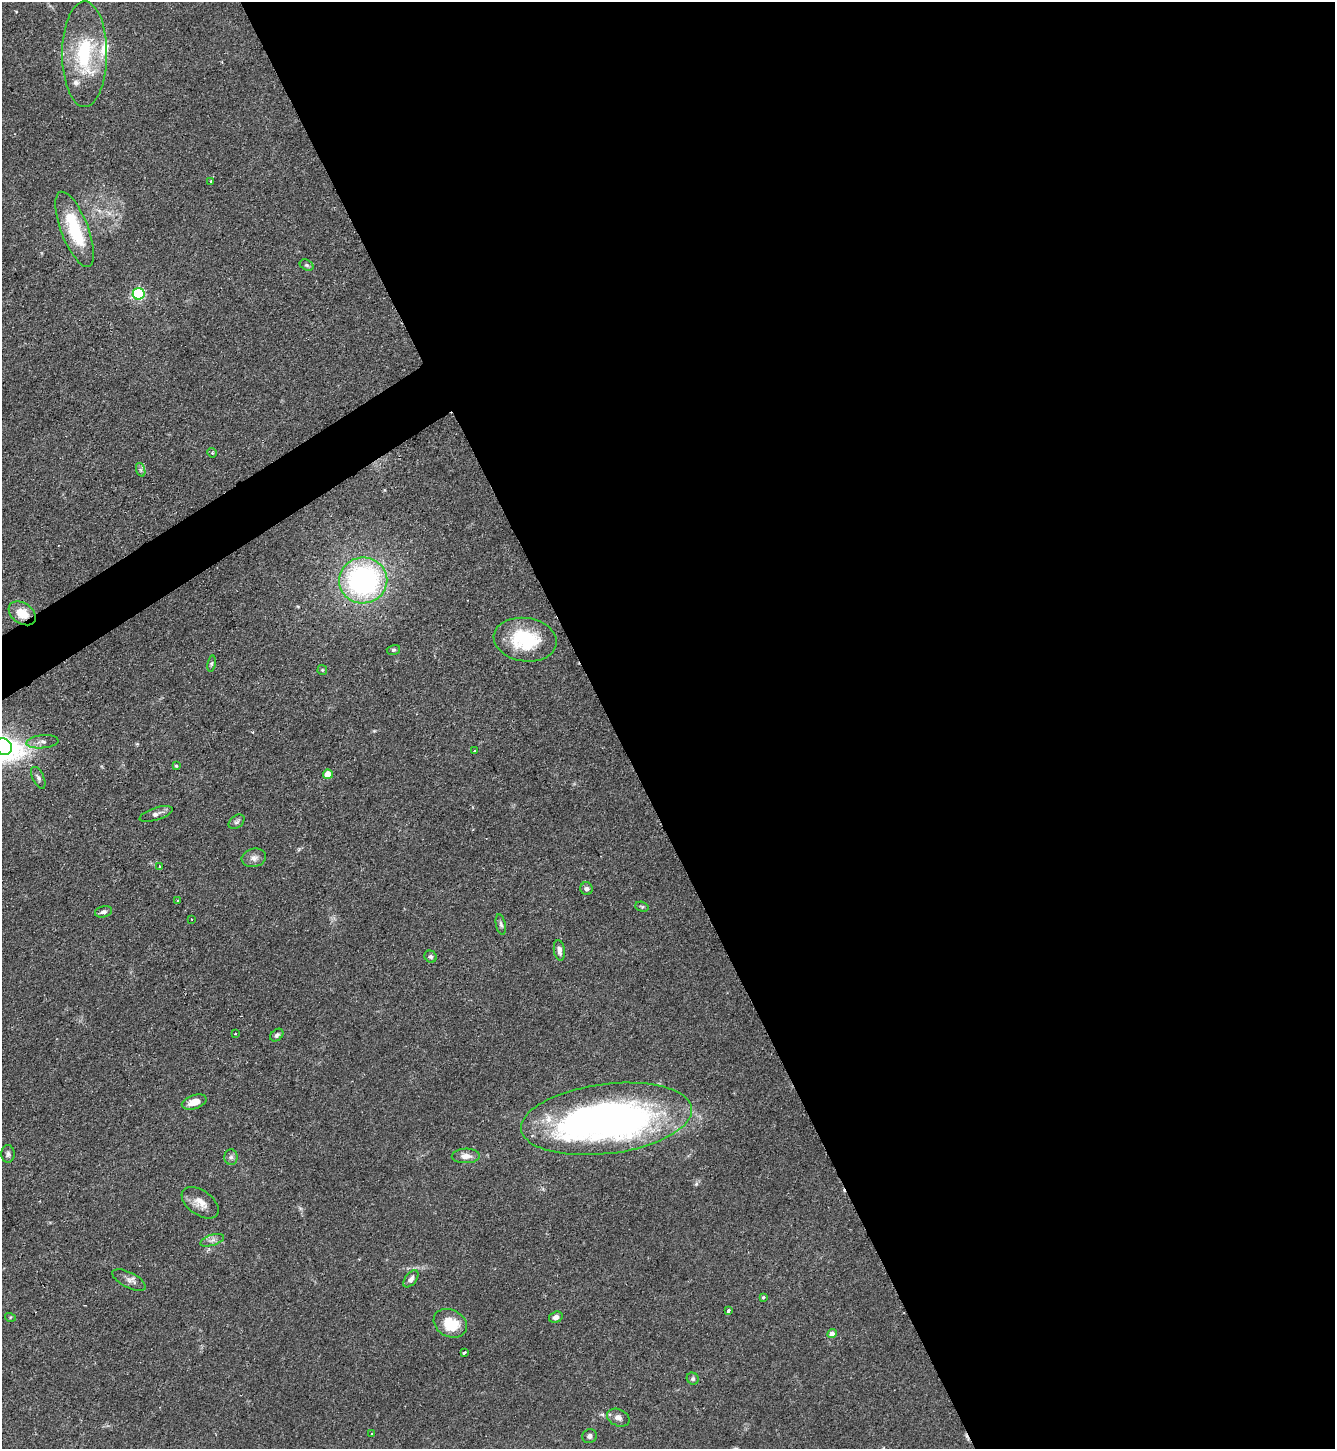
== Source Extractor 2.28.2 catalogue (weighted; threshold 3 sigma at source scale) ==
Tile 8 of 4 x 4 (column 4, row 2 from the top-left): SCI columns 4156-5488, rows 2895-4341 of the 5781 x 5789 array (HDU 1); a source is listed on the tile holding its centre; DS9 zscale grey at full resolution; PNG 1337 x 1451 px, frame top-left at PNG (2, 2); each listed source drawn as its Kron ellipse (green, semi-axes under 4 px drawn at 4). Shown black and unused: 56% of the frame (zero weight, under 2 of 3 exposures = <1% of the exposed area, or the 3 px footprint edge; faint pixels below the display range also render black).
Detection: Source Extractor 2.28.2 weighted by HDU 2 'WHT'; one run over the whole footprint, this tile lists its part. Background 0.06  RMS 0.0054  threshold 0.0242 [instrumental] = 3 sigma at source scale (4.5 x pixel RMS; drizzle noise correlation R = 1.50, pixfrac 1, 0.05/0.05 arcsec/px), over >= 5 px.
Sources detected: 57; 1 inside a brighter object's white glare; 1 cosmic-ray / hot-pixel residue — neither listed nor drawn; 2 inside a brighter listed object's ellipse — not listed separately; the other 53 listed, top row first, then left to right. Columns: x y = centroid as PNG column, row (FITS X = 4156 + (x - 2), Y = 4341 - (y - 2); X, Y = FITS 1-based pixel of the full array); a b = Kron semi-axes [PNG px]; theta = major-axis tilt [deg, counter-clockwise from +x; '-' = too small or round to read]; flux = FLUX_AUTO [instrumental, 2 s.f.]
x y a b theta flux
85 54 53 22 90 43
211 182 3 2 - 0.5
75 229 40 13 -69 29
307 265 7 5 -27 1.1
139 294 6 5 - 75
212 453 5 4 - 0.69
141 470 7 4 -71 1.2
363 580 24 23 - 120
22 613 15 10 -33 9.5
525 640 31 21 -8 32
393 650 7 5 14 0.98
212 664 8 4 81 0.92
322 670 5 5 - 0.66
42 742 16 6 5 2.9
4 747 9 7 -44 22
475 751 3 2 - 0.58
176 766 4 3 - 0.61
328 774 5 4 - 8.9
38 778 12 5 -64 1.6
156 814 17 6 18 2.6
237 822 9 6 39 1.4
254 858 12 9 13 2.8
160 867 3 3 - 2.2
586 889 6 6 - 1.5
177 900 3 3 - 0.59
642 907 7 5 -17 0.83
103 912 9 5 14 1.9
191 919 3 2 - 0.34
501 925 10 5 -77 1.4
559 950 10 5 -81 2.4
431 957 6 5 - 1.2
235 1033 3 3 - 0.48
277 1035 7 5 42 1.3
194 1102 13 7 17 5.5
606 1119 86 35 7 280
8 1154 8 7 - 1.5
466 1156 14 7 1 4.1
231 1157 8 6 90 1.5
200 1203 21 12 -36 6.4
212 1240 12 5 18 2.1
411 1279 10 5 52 2.3
129 1280 18 7 -27 2.9
763 1297 3 3 - 1.1
728 1311 4 3 - 1.3
10 1317 5 3 - 0.56
556 1317 7 5 17 2.4
450 1323 17 13 -28 16
832 1334 4 4 - 4.6
464 1353 3 3 - 1.9
693 1379 6 5 - 1
618 1418 11 8 -24 2.8
372 1434 3 3 - 0.65
589 1436 7 6 - 1.5
Overlapping masked pixels (flux is a lower limit): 1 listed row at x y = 22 613
Isophote crosses this tile's border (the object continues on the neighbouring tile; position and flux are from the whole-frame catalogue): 1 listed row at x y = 4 747